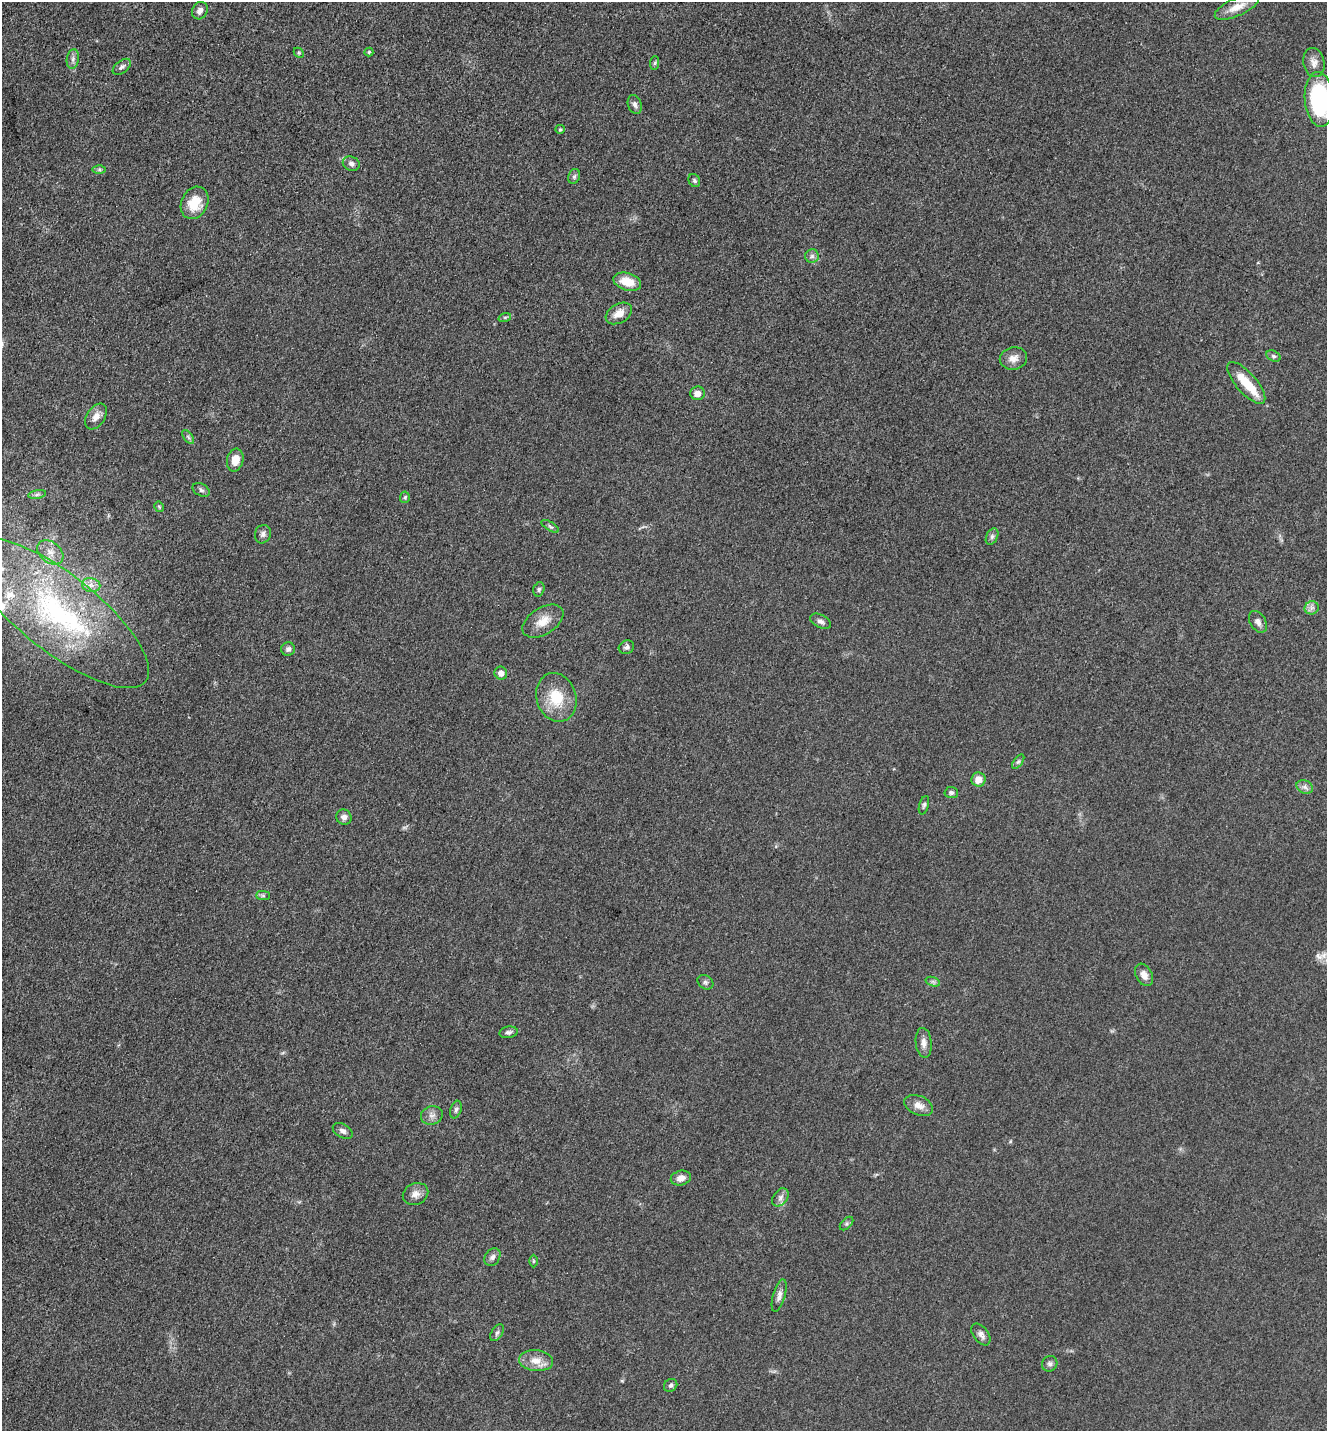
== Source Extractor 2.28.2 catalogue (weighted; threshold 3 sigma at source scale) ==
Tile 11 of 4 x 4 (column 3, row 3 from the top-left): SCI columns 2948-4272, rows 1468-2896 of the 5805 x 5772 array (HDU 1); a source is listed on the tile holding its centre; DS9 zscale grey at full resolution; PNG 1329 x 1433 px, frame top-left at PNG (2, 2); each listed source drawn as its Kron ellipse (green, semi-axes under 4 px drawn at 4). Nothing masked; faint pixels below the display range render black.
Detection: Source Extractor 2.28.2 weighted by HDU 2 'WHT'; one run over the whole footprint, this tile lists its part. Background 0.0639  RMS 0.0059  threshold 0.0265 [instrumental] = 3 sigma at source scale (4.5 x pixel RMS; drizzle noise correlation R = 1.50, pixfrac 1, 0.05/0.05 arcsec/px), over >= 5 px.
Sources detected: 77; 3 inside a brighter listed object's ellipse — not listed separately; the other 74 listed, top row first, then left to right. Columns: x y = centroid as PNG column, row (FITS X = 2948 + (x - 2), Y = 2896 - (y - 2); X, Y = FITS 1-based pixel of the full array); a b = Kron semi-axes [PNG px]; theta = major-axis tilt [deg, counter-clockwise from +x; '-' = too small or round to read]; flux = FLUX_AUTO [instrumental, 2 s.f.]
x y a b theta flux
1237 7 23 9 24 7.6
200 11 9 7 64 3
369 52 4 4 - 0.74
299 53 6 4 -45 0.8
73 59 10 6 82 2.1
655 63 7 4 88 0.94
1314 63 15 10 -78 4.2
122 67 10 6 38 1.9
1319 99 27 14 -85 68
635 104 10 6 -72 2.1
560 129 5 4 - 0.83
351 164 9 7 -23 2.2
99 169 6 4 0 1
574 176 7 5 68 1.4
694 180 7 5 -59 1.1
195 203 17 13 64 13
812 256 7 7 - 1.8
627 282 14 8 -17 11
619 313 14 9 30 6.2
505 317 6 4 18 0.86
1274 356 7 5 -26 1.2
1013 358 14 11 11 4.7
1246 383 26 10 -49 15
697 393 7 7 - 5
96 417 14 9 56 4.6
188 437 8 4 -53 1.3
235 460 11 8 77 6.9
201 490 9 6 -30 1.6
37 494 9 4 9 1.4
405 497 6 5 - 0.95
159 507 5 4 - 0.68
550 526 10 3 -32 1.1
263 534 9 8 - 2.2
992 536 8 5 64 1.5
50 552 14 10 -39 5.7
91 585 9 7 -12 3.2
539 589 7 5 74 1.3
1312 608 7 6 - 2.1
59 613 111 39 -38 130
543 621 23 13 32 8.9
820 621 11 6 -28 2.1
1258 622 12 7 -59 2.8
626 647 8 6 27 1.7
288 649 7 6 - 1.7
501 673 6 6 - 3.1
556 697 25 20 -72 19
1018 762 8 4 54 1.1
978 780 7 7 - 7
1305 787 8 6 -22 2.2
951 793 7 5 -3 1.6
924 805 9 4 73 1.3
344 817 8 7 - 2.8
263 896 7 4 -1 1.2
1144 975 12 8 -61 4.4
705 982 8 6 -32 1.6
933 982 7 4 -19 1.3
509 1032 9 5 10 1.8
924 1043 15 8 -85 3.6
919 1105 15 9 -23 5
456 1110 9 5 73 1.6
432 1115 11 9 17 3.3
343 1131 11 6 -30 2.1
681 1178 10 7 13 4.1
415 1194 13 10 24 4.2
780 1197 10 7 52 2.6
847 1224 8 5 45 1.2
492 1257 9 7 56 2.4
533 1261 6 4 90 0.68
779 1295 17 6 73 2.9
497 1333 9 5 56 1.5
981 1334 12 7 -54 2.7
536 1361 17 10 -7 7.1
1050 1364 8 7 - 1.8
671 1385 7 6 - 1.4
Isophote crosses this tile's border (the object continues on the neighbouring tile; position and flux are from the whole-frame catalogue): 1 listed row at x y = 1319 99